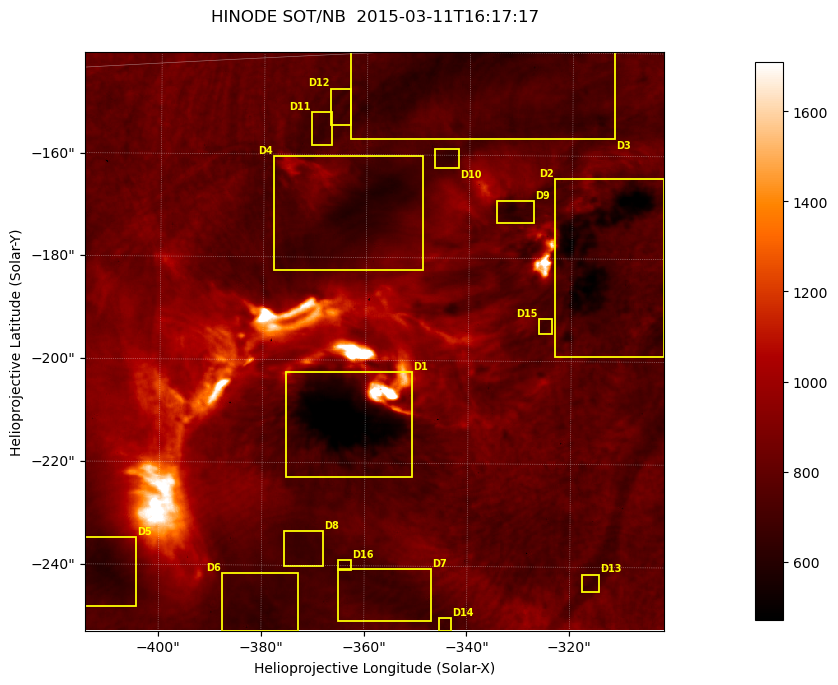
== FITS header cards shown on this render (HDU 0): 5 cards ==
TELESCOP= 'HINODE'
INSTRUME= 'SOT/NB'
DATE_OBS= '2015-03-11T16:17:17.056'
CTYPE1  = 'Solar-X'
CTYPE2  = 'Solar-Y'

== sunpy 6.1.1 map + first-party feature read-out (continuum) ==
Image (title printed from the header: HINODE SOT/NB  2015-03-11T16:17:17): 704 x 704 px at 0.16 arcsec/px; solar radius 966 arcsec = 6035 px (partial field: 0.4% of the solar disc is inside the frame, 100% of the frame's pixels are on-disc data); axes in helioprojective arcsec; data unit not stated in the header (colour bar unlabelled)
Orientation: roll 0.412 deg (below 1 deg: not rotated)
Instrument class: CONTINUUM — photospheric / low-chromospheric filtergram (TF H I 6563 base): granulation and sunspots, dark-feature search
Dark features (sunspots / pores): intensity divided by the frame's on-disc median (partial field: no limb-darkening profile); reference = the frame's on-disc median (the 8%-of-disc-diameter window exceeds this field); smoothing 3 px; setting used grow <= 0.88, no closing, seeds <= 0.88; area >= 123 px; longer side >= 8 px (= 1.3 arcsec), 4 px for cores <= 0.7; partial field; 16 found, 16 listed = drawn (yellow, D1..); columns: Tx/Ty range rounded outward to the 1 arcsec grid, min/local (2 s.f., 1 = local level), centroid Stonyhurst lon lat
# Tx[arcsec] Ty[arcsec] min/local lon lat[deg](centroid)
D1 -376..-350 -223..-202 0.54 -23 -19
D2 -324..-301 -199..-164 0.58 -20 -17
D3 -364..-311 -157..-139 0.76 -21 -15
D4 -379..-349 -183..-160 0.74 -23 -17
D5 -415..-404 -249..-234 0.76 -27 -21
D6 -388..-372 -253..-241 0.81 -25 -21
D7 -366..-347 -251..-240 0.83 -23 -21
D8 -376..-368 -241..-233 0.84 -24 -21
D9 -335..-327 -173..-168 0.75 -21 -17
D10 -347..-342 -163..-158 0.82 -22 -16
D11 -371..-366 -159..-151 0.83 -23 -16
D12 -367..-363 -155..-147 0.85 -23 -16
D13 -318..-314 -245..-241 0.85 -20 -21
D14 -346..-343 -253..-250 0.84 -22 -22
D15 -327..-323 -195..-191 0.84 -21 -18
D16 -366..-362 -241..-238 0.85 -24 -21